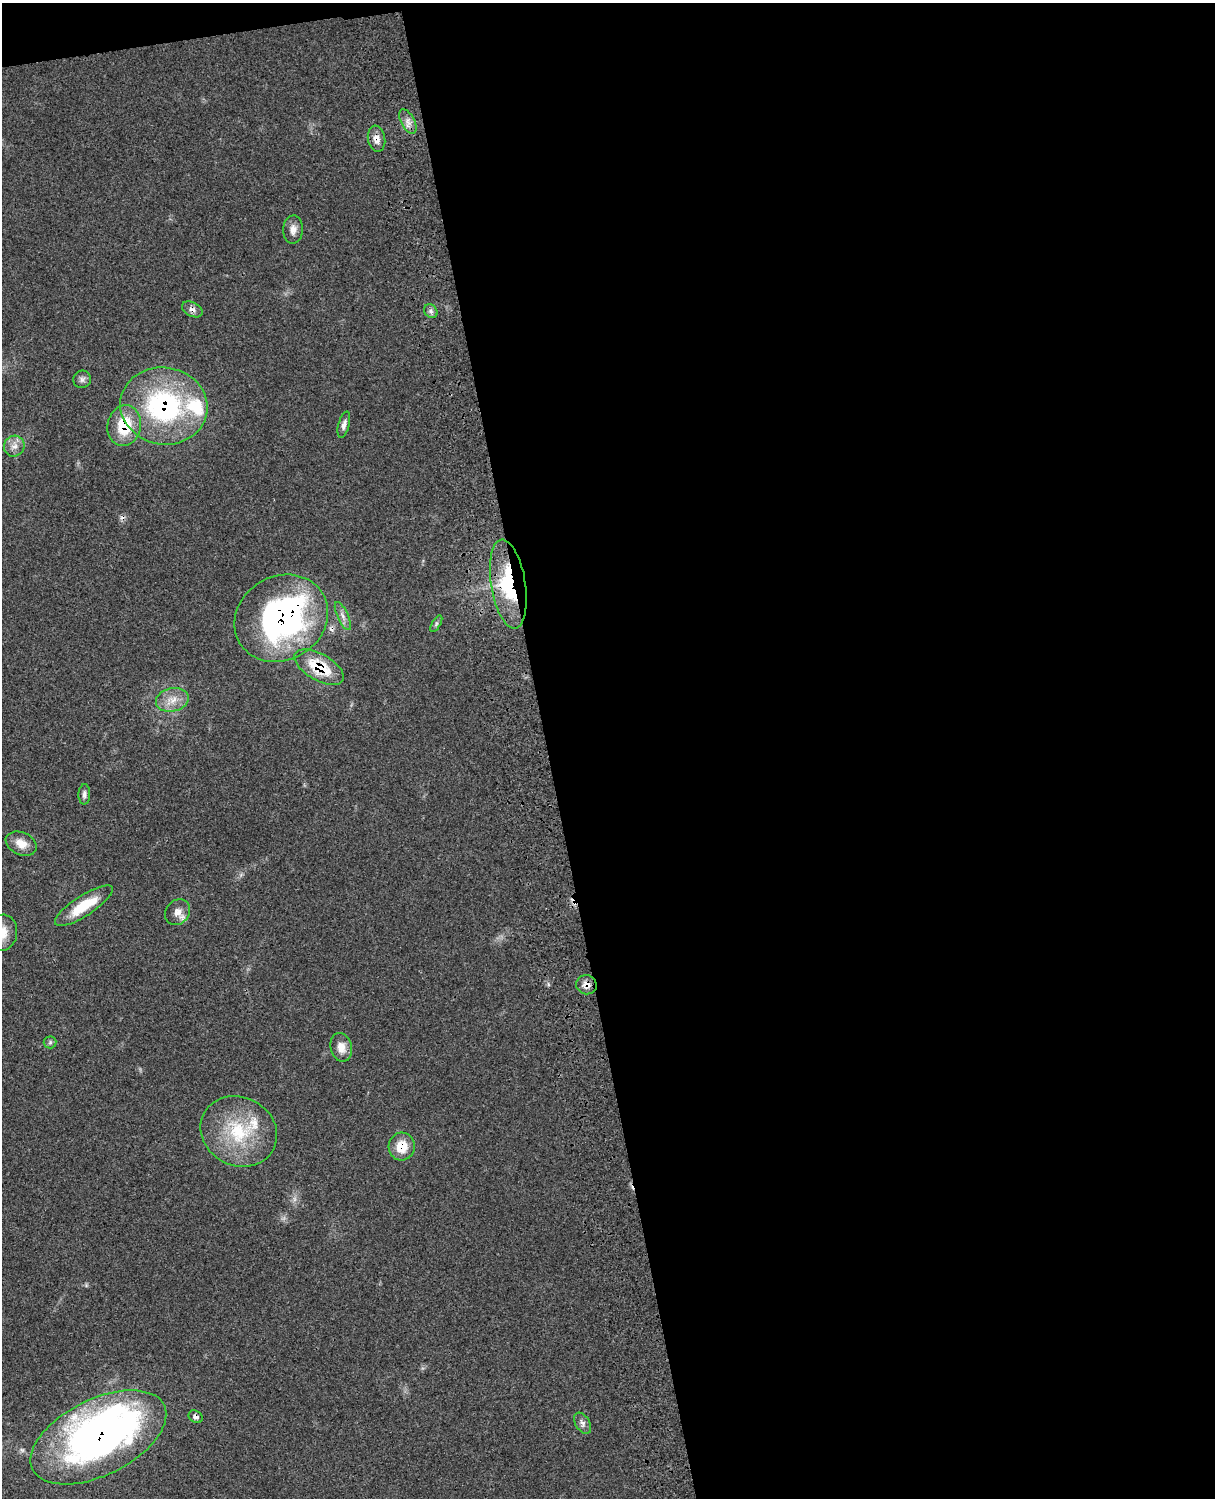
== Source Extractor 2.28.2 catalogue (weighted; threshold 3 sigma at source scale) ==
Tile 4 of 4 x 3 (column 4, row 1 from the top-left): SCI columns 3764-4976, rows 3270-4765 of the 5092 x 4930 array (HDU 1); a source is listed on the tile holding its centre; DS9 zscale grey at full resolution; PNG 1217 x 1500 px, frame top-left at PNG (2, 3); each listed source drawn as its Kron ellipse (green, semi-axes under 4 px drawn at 4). Shown black and unused: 56% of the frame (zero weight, under 3 of 4 exposures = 6% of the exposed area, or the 3 px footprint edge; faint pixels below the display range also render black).
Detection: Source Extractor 2.28.2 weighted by HDU 2 'WHT'; one run over the whole footprint, this tile lists its part. Background 0.0849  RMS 0.006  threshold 0.027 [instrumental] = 3 sigma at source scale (4.5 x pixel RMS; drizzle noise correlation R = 1.50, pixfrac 1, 0.05/0.05 arcsec/px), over >= 5 px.
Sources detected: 35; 1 too faint to see at this stretch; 2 inside a brighter object's white glare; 1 cosmic-ray / hot-pixel residue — neither listed nor drawn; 2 inside a brighter listed object's ellipse — not listed separately; the other 29 listed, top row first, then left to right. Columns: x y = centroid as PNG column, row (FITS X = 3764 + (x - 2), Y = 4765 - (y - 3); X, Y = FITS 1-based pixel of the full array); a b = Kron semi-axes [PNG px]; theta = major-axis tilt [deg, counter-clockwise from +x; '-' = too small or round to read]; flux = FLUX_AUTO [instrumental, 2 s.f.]
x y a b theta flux
408 122 14 6 -63 3.7
377 139 13 8 -79 4.6
293 230 14 10 86 4.4
192 309 11 7 -25 2.7
431 311 7 6 - 1.7
82 379 9 8 - 2.3
164 406 44 38 -10 100
344 425 13 5 76 2.8
124 426 20 17 80 23
14 446 11 10 - 4.4
508 584 45 17 -81 45
343 616 15 5 -66 3.1
281 618 48 42 31 170
436 624 9 4 60 1.2
319 667 27 13 -30 25
172 700 16 11 12 7.6
84 794 10 6 88 1.9
21 844 16 11 -25 7
84 906 34 10 33 18
177 912 14 11 51 5.2
2 933 18 15 82 9.6
586 985 10 9 - 4.2
50 1042 6 6 - 1.2
341 1047 14 10 -77 6.2
239 1131 39 34 -28 42
402 1146 14 13 - 11
195 1417 7 6 - 2.5
582 1423 11 7 -57 2.5
98 1437 73 38 26 320
Overlapping masked pixels (flux is a lower limit): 11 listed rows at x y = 377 139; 192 309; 164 406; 124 426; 508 584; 281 618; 319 667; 586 985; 402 1146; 195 1417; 98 1437
Isophote crosses this tile's border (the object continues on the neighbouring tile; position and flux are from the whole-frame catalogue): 1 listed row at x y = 2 933